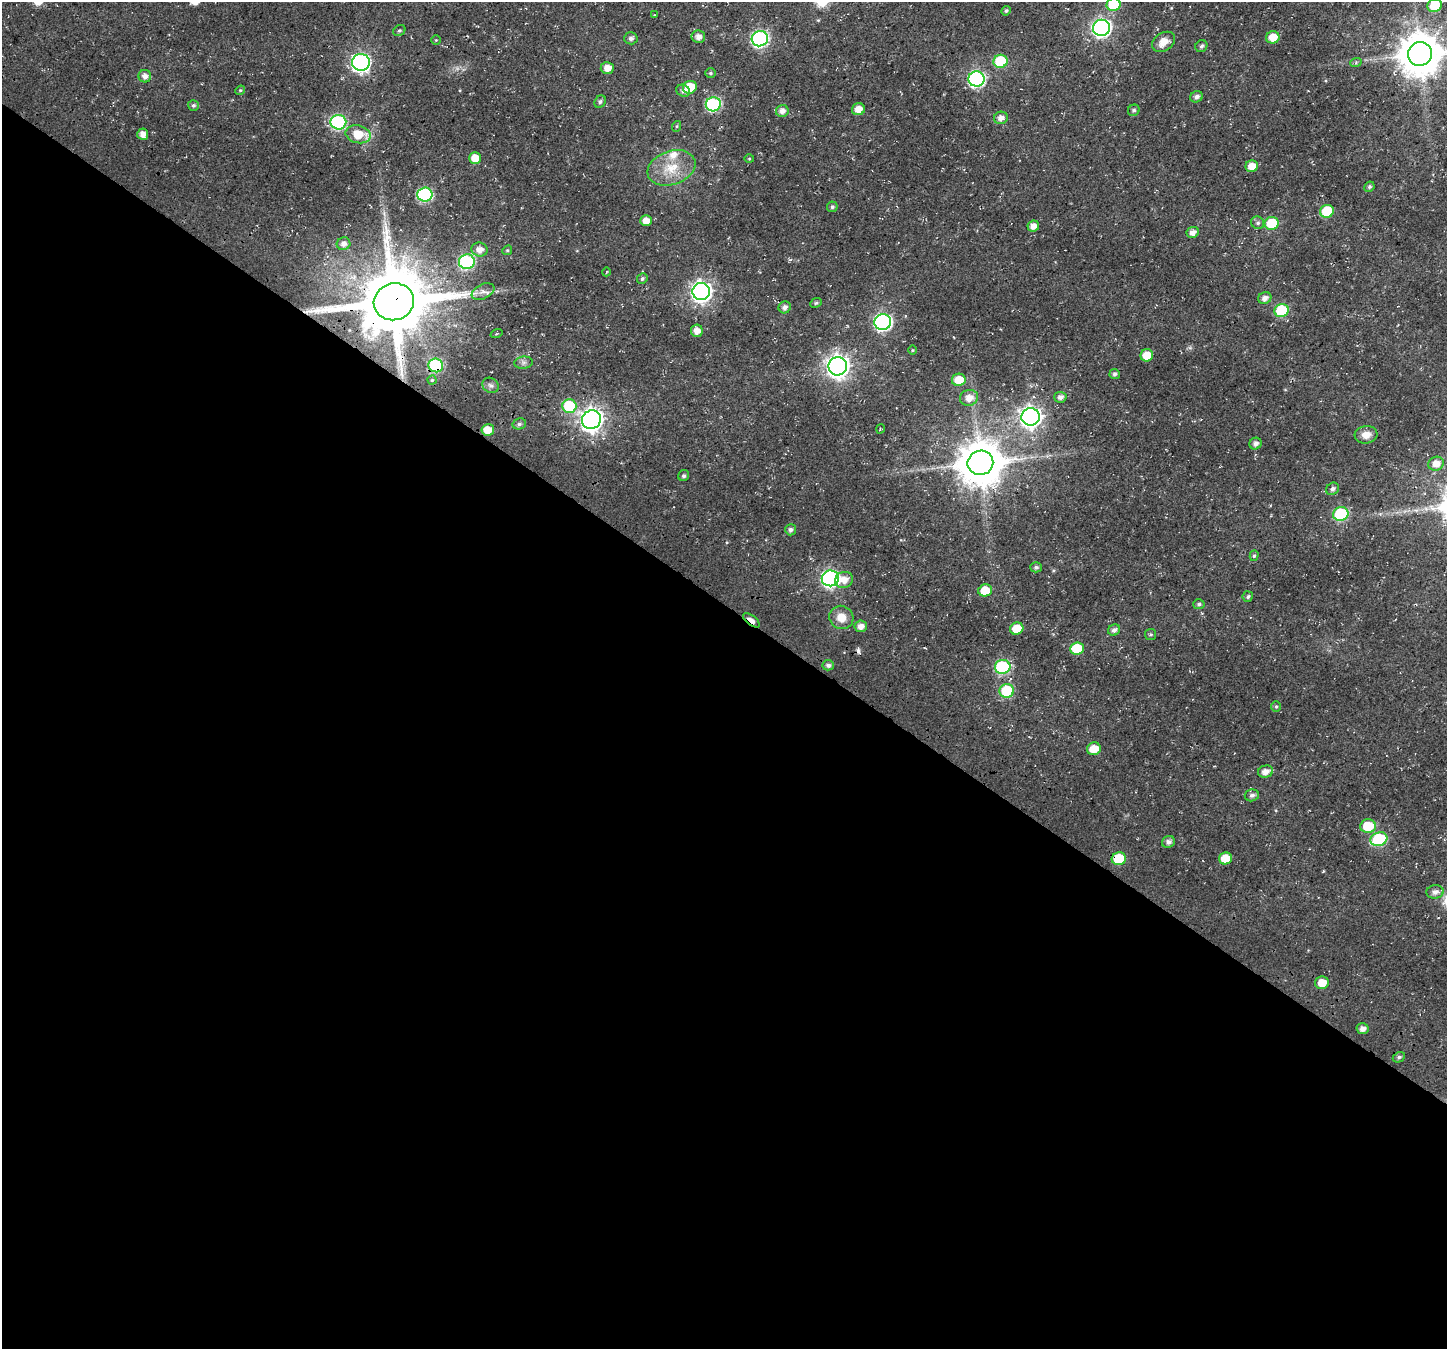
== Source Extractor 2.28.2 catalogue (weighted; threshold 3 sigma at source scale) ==
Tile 14 of 4 x 4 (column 2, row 4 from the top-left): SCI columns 1678-3122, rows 479-1825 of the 6237 x 6280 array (HDU 1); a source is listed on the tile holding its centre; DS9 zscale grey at full resolution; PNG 1449 x 1351 px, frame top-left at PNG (2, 2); each listed source drawn as its Kron ellipse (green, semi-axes under 4 px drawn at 4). Shown black and unused: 55% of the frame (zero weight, under 3 of 4 exposures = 13% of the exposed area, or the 3 px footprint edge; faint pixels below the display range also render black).
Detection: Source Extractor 2.28.2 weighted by HDU 2 'WHT'; one run over the whole footprint, this tile lists its part. Background 0.0184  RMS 0.0048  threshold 0.0215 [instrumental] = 3 sigma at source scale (4.5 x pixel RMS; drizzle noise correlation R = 1.50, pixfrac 1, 0.0396/0.0396 arcsec/px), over >= 5 px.
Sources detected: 124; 1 too faint to see at this stretch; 1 cosmic-ray / hot-pixel residue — neither listed nor drawn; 2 inside a brighter listed object's ellipse — not listed separately; the other 120 listed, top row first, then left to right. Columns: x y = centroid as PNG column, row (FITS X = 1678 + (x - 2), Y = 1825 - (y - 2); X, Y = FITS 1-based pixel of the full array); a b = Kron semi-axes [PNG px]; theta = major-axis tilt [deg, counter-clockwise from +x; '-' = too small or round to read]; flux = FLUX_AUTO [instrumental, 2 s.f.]
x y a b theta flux
1114 5 7 6 - 19
1435 5 7 6 - 13
1006 11 5 4 - 0.8
654 15 4 3 - 0.37
1101 28 9 8 - 170
399 31 6 5 - 0.76
698 37 7 6 - 2.8
1273 37 7 6 - 6.4
631 38 6 6 - 1.5
760 39 8 7 - 110
436 40 5 5 - 0.55
1164 42 12 9 35 5
1201 46 6 5 - 1.1
1420 54 12 11 - 1600
1000 61 7 6 - 24
361 62 9 8 - 140
1356 62 6 4 20 0.67
607 68 6 6 - 3.9
710 73 5 5 - 0.71
145 76 6 6 - 2.4
976 79 8 7 - 110
690 87 7 6 - 12
240 90 5 4 - 0.58
683 91 7 5 -28 1.8
1197 97 6 5 - 1.8
600 102 6 5 - 1
713 104 7 7 - 62
193 105 5 5 - 0.93
858 109 6 6 - 4.4
1134 110 6 5 - 0.96
782 111 6 6 - 2.5
1001 118 7 6 - 2.5
338 122 8 7 - 77
677 126 5 3 - 0.53
143 134 6 5 - 3.1
358 134 13 9 -13 11
475 158 6 6 - 6.1
749 159 5 3 - 0.45
1252 166 6 6 - 5.1
671 168 25 16 19 13
1369 187 5 5 - 0.95
425 194 7 7 - 58
832 207 5 5 - 0.92
1327 211 7 6 - 18
646 221 6 5 - 4.1
1258 223 7 6 - 1
1272 223 7 6 - 17
1033 226 6 5 - 3
1193 232 6 5 - 2.8
344 244 7 6 - 2.2
480 250 8 7 - 3.7
507 250 5 4 - 0.6
467 262 8 7 - 74
606 272 4 3 - 0.38
642 279 5 5 - 0.93
483 292 12 7 24 2.4
701 292 9 8 - 250
1265 298 7 5 25 2.3
394 302 20 18 17 4700
816 303 6 4 23 0.77
785 307 6 6 - 1.9
1282 311 7 6 - 32
883 322 8 8 - 130
697 331 6 6 - 3.5
496 334 6 3 19 0.47
912 350 5 3 - 0.45
1147 355 6 6 - 8.2
523 363 9 6 7 1.5
436 365 7 7 - 43
838 366 9 9 - 360
1115 374 5 5 - 1.3
432 380 4 4 - 0.54
959 380 7 6 - 8.4
490 385 8 7 - 1.5
1060 397 6 5 - 2.1
969 398 9 8 - 4.4
569 406 7 6 - 27
1031 417 9 8 - 280
591 420 10 9 - 340
519 424 7 5 14 1.1
880 429 5 3 - 0.38
488 430 6 6 - 7.1
1366 435 11 8 6 4.3
1255 444 6 5 - 2
980 463 13 12 - 2000
1436 464 8 7 - 4.1
684 476 6 5 - 1
1332 489 7 5 45 1.6
1341 514 8 7 - 44
791 530 6 5 - 1.3
1254 556 5 4 - 0.66
1036 567 6 5 - 1.2
830 578 8 8 - 130
844 580 9 8 - 3.9
985 590 7 6 - 8.9
1248 597 5 5 - 0.91
1199 604 5 5 - 1
841 617 12 11 - 6.1
751 620 10 4 -38 5.4
861 626 6 5 - 3.1
1017 629 7 6 - 10
1114 630 6 5 - 1.8
1151 634 6 5 - 0.81
1077 648 7 6 - 15
828 665 5 5 - 1.4
1003 667 8 7 - 52
1007 691 7 6 - 22
1276 706 5 4 - 0.66
1094 749 7 6 - 7.1
1266 772 8 6 15 3.2
1252 795 7 6 - 1.5
1368 826 8 7 - 14
1379 839 8 6 19 41
1168 842 7 5 22 1.7
1225 858 6 6 - 8.2
1119 859 7 6 - 20
1435 892 8 6 6 2.4
1322 983 7 6 - 6
1363 1029 6 5 - 2.4
1399 1057 6 5 - 0.98
Overlapping masked pixels (flux is a lower limit): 5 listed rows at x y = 394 302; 436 365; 980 463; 751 620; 1119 859
Isophote crosses this tile's border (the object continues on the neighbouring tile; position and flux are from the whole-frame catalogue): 3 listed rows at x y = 1114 5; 1435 5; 1420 54